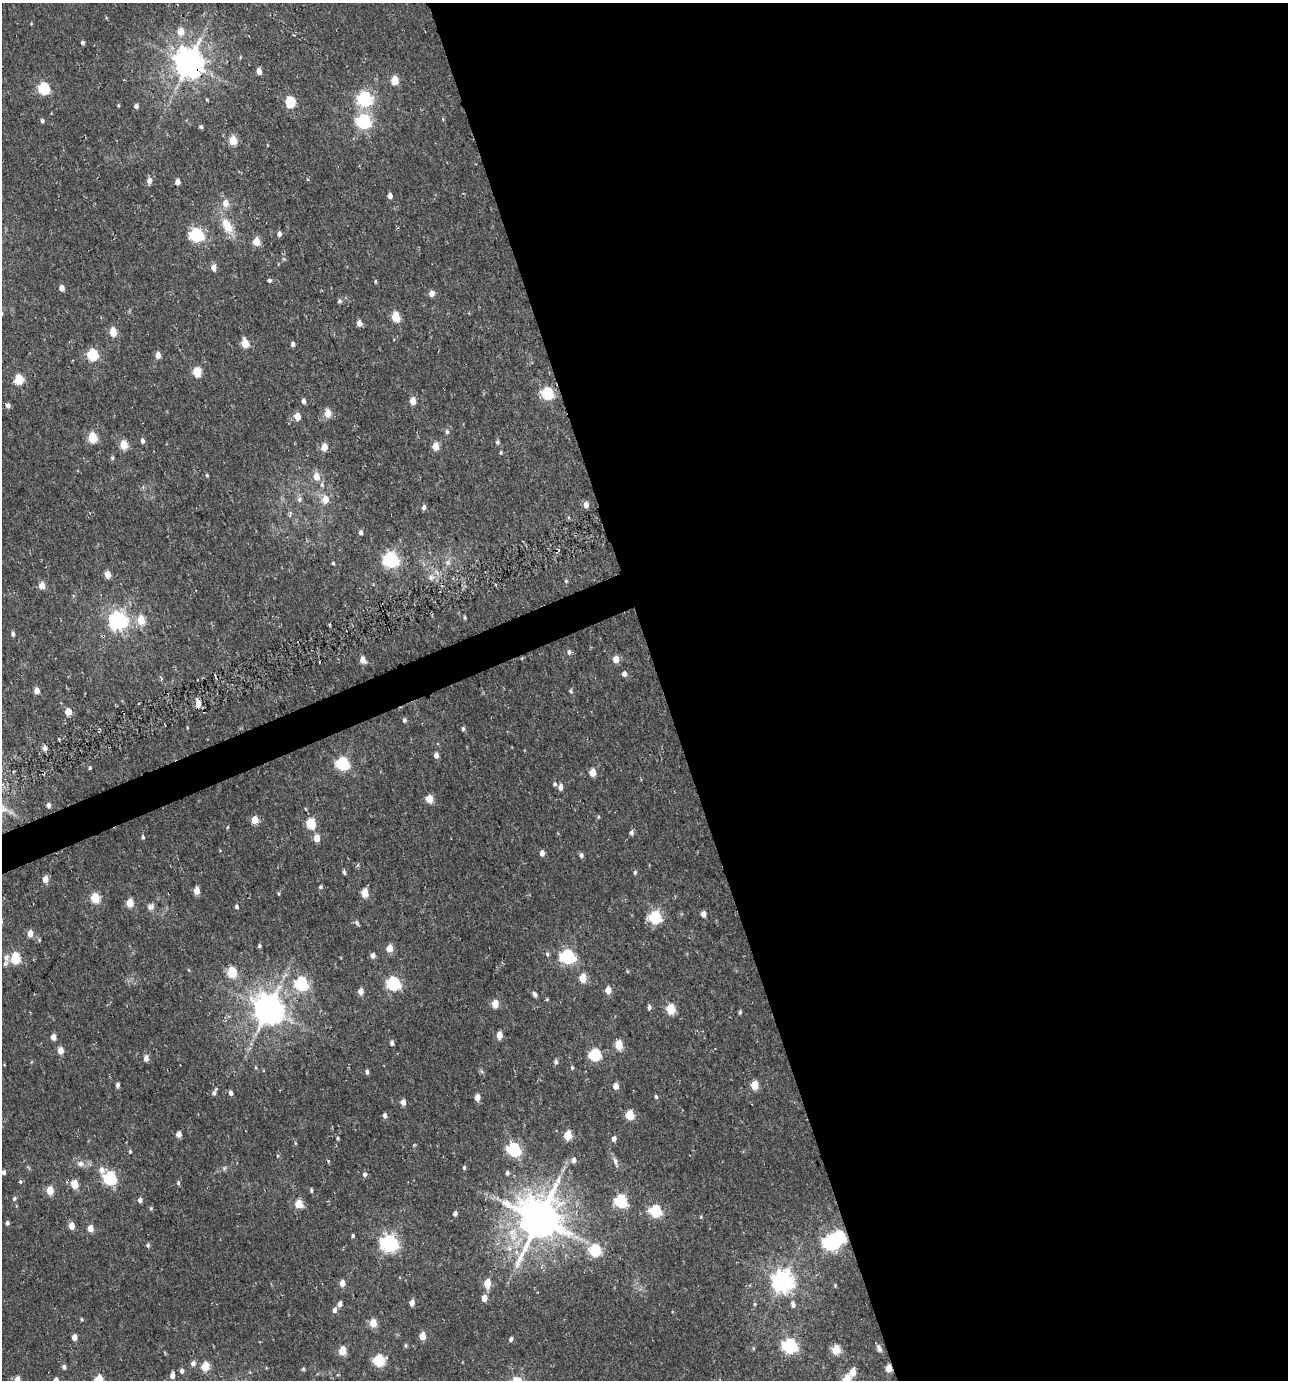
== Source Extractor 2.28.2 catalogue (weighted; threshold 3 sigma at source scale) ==
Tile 8 of 4 x 4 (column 4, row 2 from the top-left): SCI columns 3957-5242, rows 2760-4137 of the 5408 x 5588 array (HDU 1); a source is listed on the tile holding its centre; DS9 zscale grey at full resolution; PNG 1290 x 1382 px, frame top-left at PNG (2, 3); no overlay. Shown black and unused: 50% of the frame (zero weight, under 2 of 3 exposures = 3% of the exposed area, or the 3 px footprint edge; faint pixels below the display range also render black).
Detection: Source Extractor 2.28.2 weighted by HDU 2 'WHT'; one run over the whole footprint, this tile lists its part. Background 0.014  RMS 0.0038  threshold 0.017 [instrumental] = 3 sigma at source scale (4.5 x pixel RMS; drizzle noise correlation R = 1.50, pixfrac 1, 0.0396/0.0396 arcsec/px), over >= 5 px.
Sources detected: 232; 1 inside a brighter object's white glare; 1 cosmic-ray / hot-pixel residue — not listed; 1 inside a brighter listed object's ellipse — not listed separately; the other 229 listed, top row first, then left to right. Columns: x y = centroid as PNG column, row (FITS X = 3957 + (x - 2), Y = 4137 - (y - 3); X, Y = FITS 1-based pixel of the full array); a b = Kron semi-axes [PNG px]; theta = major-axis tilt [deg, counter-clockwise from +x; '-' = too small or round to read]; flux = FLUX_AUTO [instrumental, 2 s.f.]
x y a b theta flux
181 31 6 5 - 5.8
83 43 5 4 - 0.69
188 63 9 8 - 620
259 71 5 4 - 3.2
395 80 5 5 - 11
44 88 6 5 - 35
207 99 4 2 - 0.53
364 99 7 6 - 78
290 102 6 5 - 23
118 106 4 3 - 0.36
136 106 5 4 - 1
42 121 4 4 - 0.84
363 122 7 6 - 70
201 127 5 4 - 0.6
233 140 5 5 - 9.7
149 181 6 5 - 2.2
177 182 5 4 - 2.3
390 196 5 4 - 2
225 203 7 6 - 3.5
227 226 22 12 -60 7.3
279 234 5 4 - 1.5
196 235 7 6 - 52
256 241 5 4 - 8.7
214 268 6 5 - 2.5
269 280 3 3 - 3.2
375 281 5 3 - 0.44
61 288 5 4 - 2.8
431 294 5 5 - 2.4
339 301 6 5 - 0.76
396 317 6 5 - 15
359 323 5 5 - 2.4
113 332 5 4 - 10
245 343 6 5 - 10
293 344 5 4 - 1.1
93 355 6 5 - 30
158 355 5 4 - 3.2
197 372 6 5 - 16
19 379 6 5 - 16
547 393 6 5 - 37
303 401 5 4 - 1.4
413 401 5 4 - 5.1
8 405 5 5 - 1.3
328 413 5 4 - 7.3
297 417 5 5 - 5.1
447 432 6 4 -88 0.78
93 437 6 5 - 18
142 441 6 5 - 1
497 442 5 5 - 0.74
124 445 5 5 - 10
436 446 5 4 - 7
324 447 5 5 - 5.2
501 453 4 4 - 0.49
112 458 6 5 - 0.6
207 475 5 4 - 0.45
316 476 6 5 - 5
322 485 7 5 -88 0.82
299 499 7 7 - 1.1
325 499 7 6 - 4.8
586 505 6 5 - 2.5
424 507 6 4 65 1.1
290 512 5 4 - 0.68
361 532 5 4 - 1.2
391 560 7 6 - 97
333 563 4 3 - 0.56
448 563 8 7 - 1.3
108 575 5 4 - 5.5
431 578 8 7 - 1.5
566 581 5 5 - 0.49
42 586 5 4 - 5
465 617 4 3 - 0.47
141 620 6 5 - 11
118 621 7 7 - 170
13 634 5 4 - 1.1
569 652 7 6 - 0.93
616 659 5 5 - 4.6
363 660 5 4 - 3.4
624 674 5 5 - 1.7
37 691 5 4 - 3
570 691 5 4 - 0.56
198 703 6 4 89 4.5
68 712 5 4 - 6.4
404 720 5 5 - 0.7
187 727 4 3 - 0.29
463 729 5 4 - 0.7
45 748 5 5 - 1.8
436 755 5 4 - 2.2
342 764 6 6 - 51
90 768 4 3 - 0.51
593 772 5 4 - 6.3
555 784 5 5 - 0.71
560 787 6 5 - 2.3
429 799 5 5 - 7.7
48 805 5 4 - 1.4
11 812 10 5 -33 1.4
598 817 5 4 - 0.44
255 820 5 4 - 6.8
311 824 6 5 - 19
631 832 6 5 - 0.91
143 837 5 3 - 0.61
316 838 5 4 - 5.2
542 853 5 4 - 2.2
581 855 5 5 - 1.1
344 872 6 4 -78 0.63
635 872 5 4 - 0.73
45 879 5 4 - 4.1
320 887 4 4 - 0.64
196 891 5 4 - 5.3
279 893 5 4 - 0.48
365 893 5 5 - 11
95 898 5 5 - 17
130 903 5 4 - 9.7
151 907 10 7 36 1.4
237 907 5 4 - 0.85
703 914 5 4 - 2.5
654 918 6 6 - 35
30 933 6 5 - 3.5
259 946 3 3 - 0.57
389 948 5 4 - 5.7
547 954 6 5 - 0.7
373 955 5 5 - 1.7
6 957 12 7 84 1.7
567 957 6 6 - 74
16 958 6 5 - 24
232 973 6 5 - 25
583 978 5 4 - 9.3
393 983 6 6 - 58
301 984 6 6 - 53
608 990 6 5 - 4.4
361 991 5 4 - 3
535 995 6 5 - 1.2
547 999 4 4 - 0.39
495 1004 5 4 - 7.1
649 1007 6 5 - 1.1
268 1009 9 9 - 650
670 1009 6 5 - 17
740 1012 5 4 - 0.59
499 1035 5 4 - 5.2
53 1037 5 4 - 2.7
392 1043 5 4 - 1.2
619 1045 6 5 - 12
60 1050 5 4 - 4.9
595 1055 6 6 - 37
146 1058 6 5 - 2.3
556 1062 6 4 80 1.1
572 1067 5 4 - 0.51
367 1072 5 4 - 1.1
118 1085 5 4 - 1
754 1085 6 5 - 11
616 1086 5 4 - 3.2
214 1093 7 5 69 1.1
231 1093 5 5 - 1.3
477 1097 5 4 - 3.4
656 1097 5 4 - 0.63
403 1102 5 4 - 2.6
630 1115 6 5 - 13
385 1116 5 4 - 1.4
179 1134 5 4 - 2.9
568 1135 6 5 - 11
337 1138 5 4 - 0.46
614 1139 6 5 - 1.6
295 1143 5 3 - 0.35
514 1150 7 6 - 55
130 1152 4 3 - 0.44
278 1156 5 3 - 0.4
574 1160 6 5 - 1.7
615 1162 15 5 -73 1.4
80 1164 11 8 -3 2
224 1168 6 4 46 0.65
464 1168 5 4 - 0.61
101 1170 8 7 - 2.6
4 1172 5 4 - 1
507 1173 5 4 - 0.85
364 1174 6 5 - 0.95
110 1178 6 6 - 52
20 1182 5 4 - 0.56
178 1183 6 5 - 0.66
75 1185 6 5 - 7.7
50 1190 5 4 - 9.1
311 1190 5 4 - 0.62
14 1199 6 4 74 0.75
140 1200 5 5 - 1.3
621 1201 6 6 - 41
299 1204 5 5 - 11
151 1208 6 4 -69 0.52
655 1211 6 6 - 34
455 1213 5 4 - 0.89
701 1217 5 3 - 0.34
539 1219 13 12 - 1500
7 1223 5 4 - 0.83
71 1226 5 4 - 5.2
90 1229 5 4 - 4.5
353 1236 4 4 - 0.61
389 1243 7 7 - 140
830 1243 7 6 - 84
148 1245 5 5 - 0.8
595 1251 6 6 - 32
782 1281 8 7 - 260
342 1283 5 4 - 4.1
487 1283 5 4 - 8.2
835 1285 4 4 - 0.41
484 1298 5 5 - 3.2
412 1303 5 4 - 2.5
340 1304 5 4 - 1.6
755 1304 6 3 -71 0.4
793 1305 8 5 -76 1.1
335 1310 7 5 84 1.4
82 1319 5 3 - 0.36
373 1323 5 4 - 8
422 1336 5 4 - 5.7
74 1337 5 4 - 3.2
511 1339 5 4 - 0.85
406 1346 6 4 90 0.55
790 1346 7 6 - 80
879 1348 11 5 -61 1.3
836 1350 6 5 - 13
342 1351 5 5 - 11
379 1360 6 6 - 32
193 1363 6 5 - 1.5
205 1366 5 5 - 11
64 1367 5 5 - 1
888 1368 5 4 - 5.8
303 1369 5 5 - 0.44
182 1371 5 5 - 1.1
853 1372 6 5 - 5.4
172 1376 5 4 - 2.6
17 1379 5 5 - 3.3
56 1380 5 4 - 2.3
99 1380 5 5 - 13
847 1380 6 5 - 17
Overlapping masked pixels (flux is a lower limit): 2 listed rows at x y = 188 63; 888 1368
Isophote crosses this tile's border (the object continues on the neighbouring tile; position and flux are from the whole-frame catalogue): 4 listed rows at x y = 17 1379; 56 1380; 99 1380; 847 1380